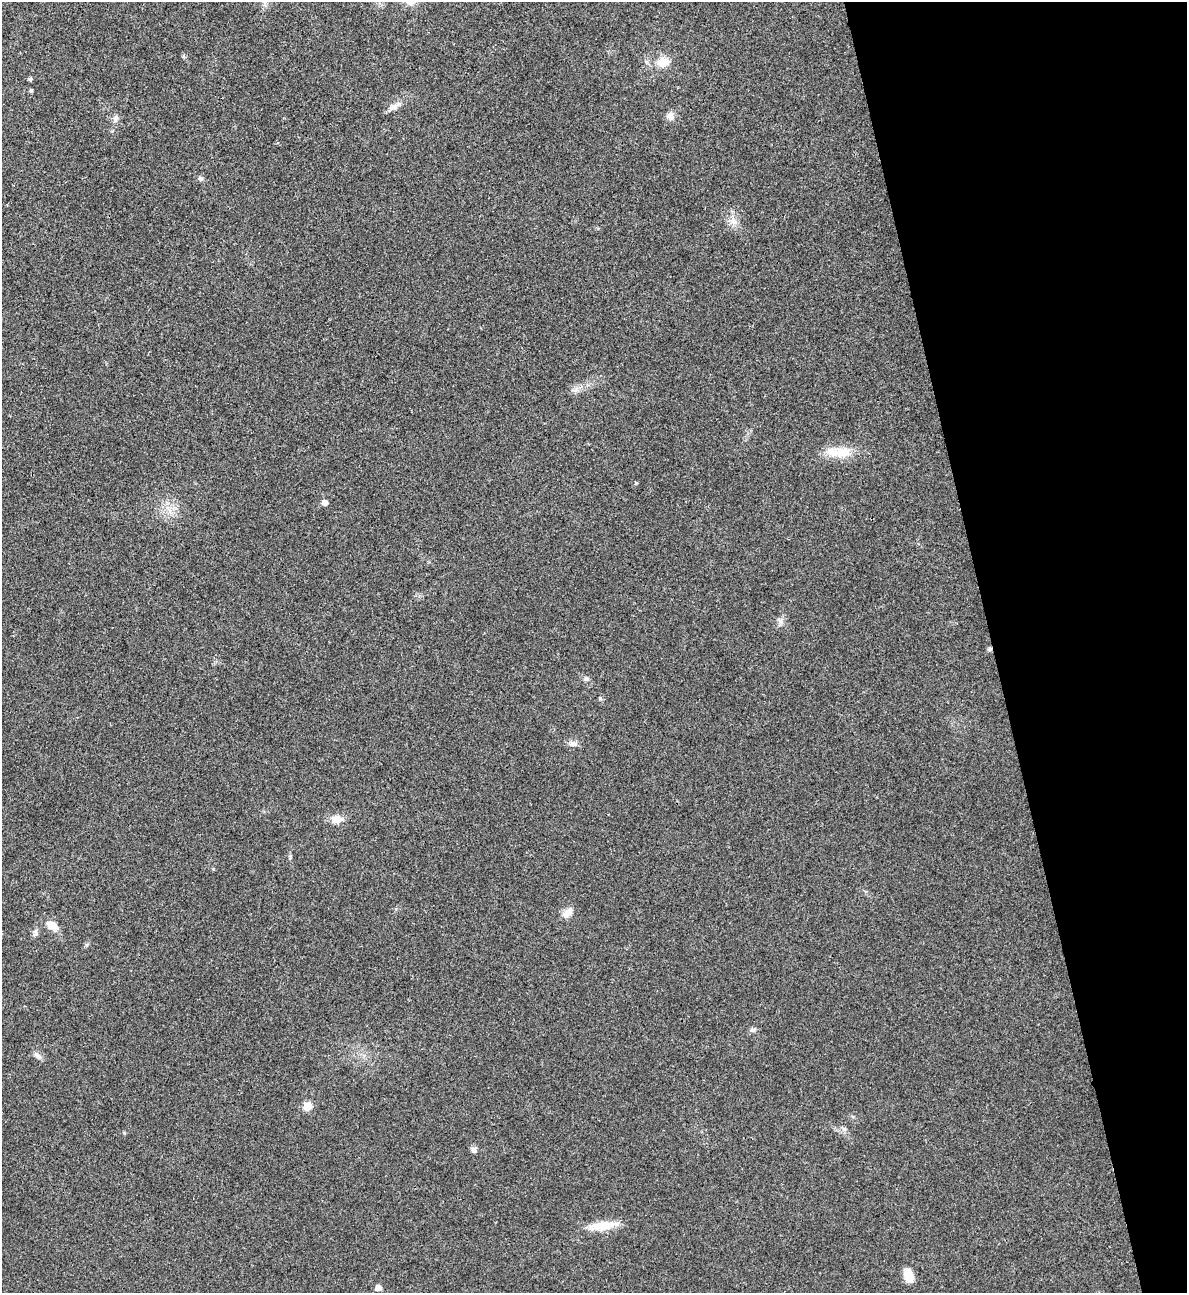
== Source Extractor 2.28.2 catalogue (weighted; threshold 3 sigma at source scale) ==
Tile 12 of 4 x 4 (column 4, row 3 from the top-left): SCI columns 3821-5005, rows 1293-2583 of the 5151 x 5169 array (HDU 1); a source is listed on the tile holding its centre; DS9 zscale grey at full resolution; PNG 1189 x 1295 px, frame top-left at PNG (2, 2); no overlay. Shown black and unused: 16% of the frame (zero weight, under 3 of 4 exposures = <1% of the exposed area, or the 3 px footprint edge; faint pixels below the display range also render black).
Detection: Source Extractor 2.28.2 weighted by HDU 2 'WHT'; one run over the whole footprint, this tile lists its part. Background 0.031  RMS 0.0046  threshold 0.0208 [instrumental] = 3 sigma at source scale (4.5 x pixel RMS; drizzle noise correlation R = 1.50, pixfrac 1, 0.05/0.05 arcsec/px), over >= 5 px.
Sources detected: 23; all 23 listed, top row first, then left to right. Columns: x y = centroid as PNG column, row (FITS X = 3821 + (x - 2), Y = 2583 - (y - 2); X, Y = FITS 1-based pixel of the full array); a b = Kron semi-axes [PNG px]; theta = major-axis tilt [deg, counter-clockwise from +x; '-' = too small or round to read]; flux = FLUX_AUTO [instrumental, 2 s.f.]
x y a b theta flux
663 62 14 11 7 6
30 79 4 4 - 0.91
31 91 5 4 - 0.69
393 106 10 3 21 1.4
670 116 10 9 - 2.5
115 118 9 6 75 1.5
201 179 6 5 - 0.87
733 221 10 6 -30 2.2
839 452 38 12 -3 10
325 503 5 5 - 2.7
990 649 6 5 - 0.87
586 679 8 4 -7 0.92
600 698 6 4 -19 0.52
573 744 9 7 -9 1.8
336 819 12 9 1 4.7
569 911 13 9 46 3.1
52 925 15 9 -36 4.5
38 1056 12 6 -48 1.7
308 1106 9 9 - 4.3
474 1150 8 7 - 1.5
604 1225 37 10 6 9
908 1275 14 9 -72 6.6
378 1288 5 5 - 2.7
Overlapping masked pixels (flux is a lower limit): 1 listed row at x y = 990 649
Unlisted compact peaks at least as high as the median listed source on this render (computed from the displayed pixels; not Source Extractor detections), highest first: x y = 781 621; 576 389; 752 1030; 290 857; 124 1133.